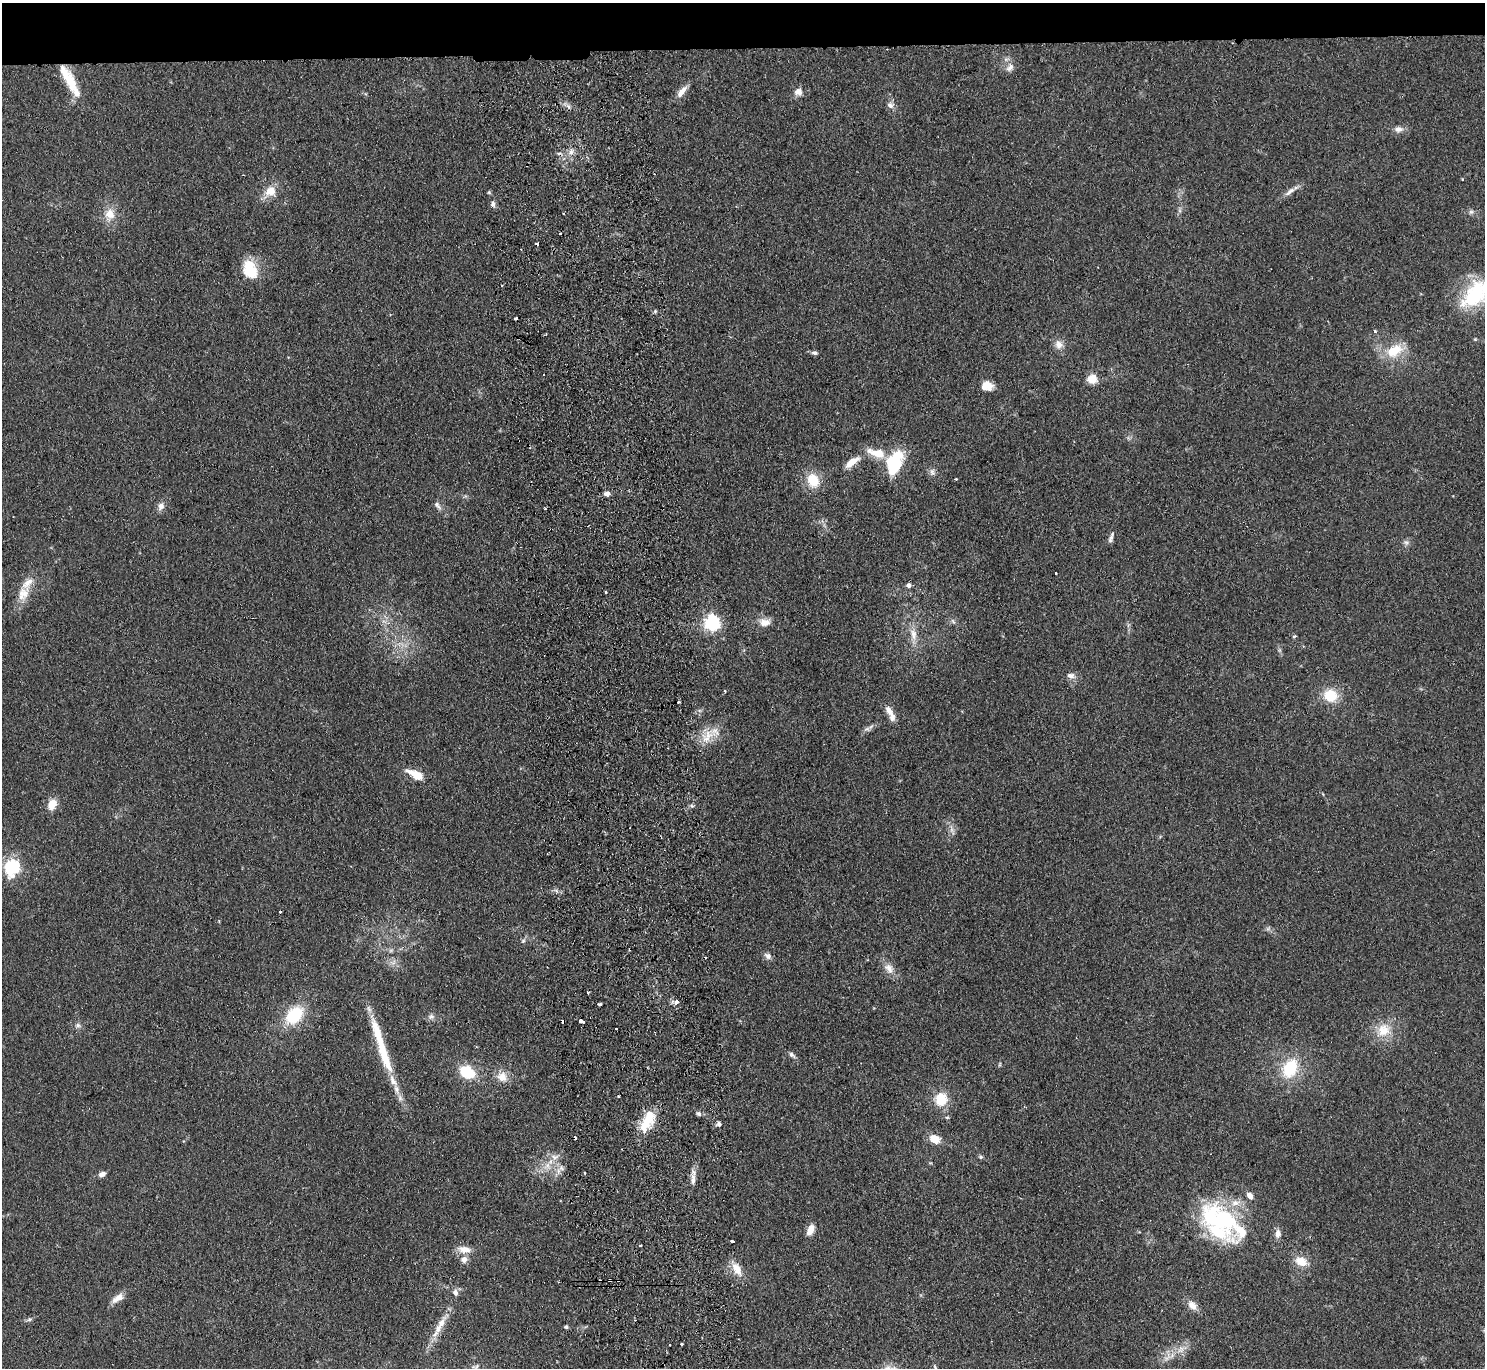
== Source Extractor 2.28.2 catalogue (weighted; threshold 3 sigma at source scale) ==
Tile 2 of 3 x 3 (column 2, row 1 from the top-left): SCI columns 1539-3021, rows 2934-4299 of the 4560 x 4425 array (HDU 1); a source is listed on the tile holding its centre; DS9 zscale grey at full resolution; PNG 1487 x 1370 px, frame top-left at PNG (2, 3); no overlay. Shown black and unused: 4% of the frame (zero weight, under 2 of 3 exposures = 3% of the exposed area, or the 3 px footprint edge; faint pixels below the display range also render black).
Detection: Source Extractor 2.28.2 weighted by HDU 2 'WHT'; one run over the whole footprint, this tile lists its part. Background 0.155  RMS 0.011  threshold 0.0494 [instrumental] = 3 sigma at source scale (4.5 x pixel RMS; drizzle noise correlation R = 1.50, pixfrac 1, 0.05/0.05 arcsec/px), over >= 5 px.
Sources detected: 130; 13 cosmic-ray / hot-pixel residue — not listed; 13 inside a brighter listed object's ellipse — not listed separately; the other 104 listed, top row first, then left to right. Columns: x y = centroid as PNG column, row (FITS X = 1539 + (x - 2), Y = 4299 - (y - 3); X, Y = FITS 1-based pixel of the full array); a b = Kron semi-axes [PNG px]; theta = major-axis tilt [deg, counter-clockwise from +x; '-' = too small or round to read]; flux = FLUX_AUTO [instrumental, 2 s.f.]
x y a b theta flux
1010 67 13 9 55 6.7
71 82 31 12 -78 25
682 92 19 7 50 8.2
798 92 11 10 - 7
890 105 9 8 - 4.7
1398 129 12 8 1 6.1
571 152 7 7 - 4.4
270 191 15 12 24 16
1290 192 19 6 39 6.6
493 204 8 6 -82 3.6
1471 212 6 6 - 2.6
110 214 16 13 88 15
250 269 20 14 -69 36
1475 294 42 23 47 85
655 311 5 5 - 1.5
515 318 3 3 - 4.5
1375 331 3 3 - 3.4
1475 339 4 4 - 1.1
1059 345 12 10 -73 8.4
1394 351 22 13 29 29
814 353 8 5 -11 2.7
1092 379 5 5 - 56
987 386 13 10 -3 13
877 453 23 10 -13 21
852 462 19 7 38 14
894 464 22 14 74 72
932 472 9 7 -88 3.8
956 479 3 3 - 1.7
813 480 17 14 -64 24
607 494 6 5 - 6
437 505 13 6 -46 4.3
161 506 11 8 72 5.9
1111 538 16 4 71 3.6
1406 543 7 6 - 3
1056 573 3 2 - 2.2
909 585 6 6 - 3.4
606 592 3 3 - 1.2
23 594 23 15 61 19
953 621 9 4 -54 2.4
765 622 16 10 1 9.7
712 623 6 6 - 300
913 634 18 8 -80 12
1294 636 5 4 - 1.3
1071 676 12 8 -12 5.7
725 691 3 3 - 1.4
1330 695 15 13 -18 28
889 710 14 8 -57 7.9
870 727 9 5 31 3.4
707 737 23 14 59 20
415 774 21 9 -28 20
52 804 11 8 64 14
952 830 9 4 -72 3.5
547 853 2 2 - 1.1
12 867 10 9 - 78
280 912 3 2 - 1.2
523 941 8 5 62 2.5
768 956 10 8 -38 4.3
889 968 15 10 -54 10
676 1002 5 3 - 6.7
600 1004 4 3 - 5.1
294 1015 21 15 48 50
431 1017 8 7 - 3.5
581 1021 5 3 - 8.8
78 1025 7 6 - 2.9
616 1028 2 2 - 1.4
1383 1030 20 18 42 23
383 1051 65 12 -72 55
792 1055 10 5 -37 3.5
1000 1064 6 3 71 1.2
1290 1068 21 15 65 45
467 1072 14 10 -29 39
502 1077 14 13 - 13
941 1099 15 14 - 25
699 1114 6 5 - 2.9
947 1117 5 3 - 1.5
647 1121 30 13 62 32
719 1124 6 5 - 2.9
935 1139 9 7 -27 19
555 1157 12 8 2 7.4
981 1157 6 5 - 1.8
547 1166 10 10 - 9.4
561 1168 9 7 90 4.8
102 1174 7 5 24 5.7
693 1179 16 6 89 6.4
1250 1196 8 6 -52 6.5
1220 1219 55 32 -26 130
810 1230 10 6 65 13
1278 1234 11 7 90 6.1
733 1241 4 3 - 4.8
463 1250 16 11 -29 11
1301 1261 14 10 -20 17
737 1269 17 9 -55 15
610 1280 3 3 - 2.7
617 1280 3 3 - 2.7
455 1292 9 7 -67 4.6
118 1298 19 8 34 9
1192 1305 12 8 -49 9.2
29 1319 7 5 21 2.4
441 1323 24 9 61 16
566 1327 5 4 - 2
681 1344 3 3 - 5.3
670 1345 3 2 - 1.4
1167 1357 16 7 55 9
935 1368 11 4 -66 2.5
Overlapping masked pixels (flux is a lower limit): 2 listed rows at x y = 610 1280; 617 1280
Isophote crosses this tile's border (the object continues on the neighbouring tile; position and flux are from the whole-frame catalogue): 2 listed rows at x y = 1475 294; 935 1368